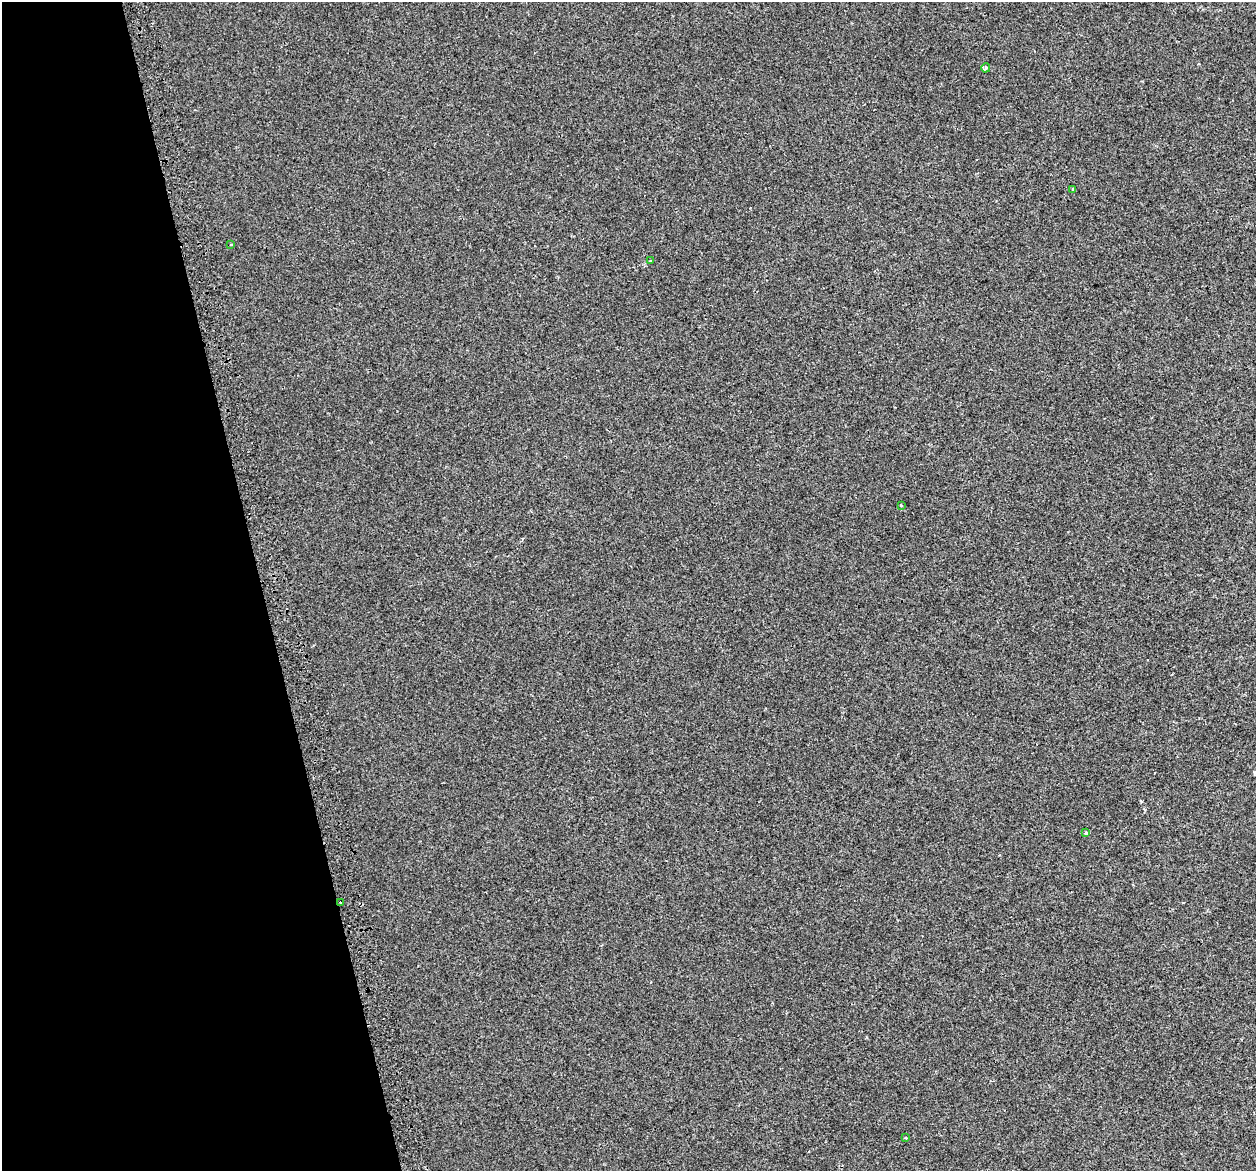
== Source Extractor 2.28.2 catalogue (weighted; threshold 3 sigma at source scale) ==
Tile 5 of 4 x 4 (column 1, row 2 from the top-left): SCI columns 42-1295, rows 2457-3625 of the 5097 x 4867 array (HDU 1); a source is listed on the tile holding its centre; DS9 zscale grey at full resolution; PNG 1258 x 1173 px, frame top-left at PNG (2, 2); each listed source drawn as its Kron ellipse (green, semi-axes under 4 px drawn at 4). Shown black and unused: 21% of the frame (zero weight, under 2 of 3 exposures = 3% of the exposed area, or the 3 px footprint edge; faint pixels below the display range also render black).
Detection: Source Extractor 2.28.2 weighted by HDU 2 'WHT'; one run over the whole footprint, this tile lists its part. Background 0.00356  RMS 0.0041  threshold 0.0185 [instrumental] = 3 sigma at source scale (4.5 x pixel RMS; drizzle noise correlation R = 1.50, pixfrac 1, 0.0396/0.0396 arcsec/px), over >= 5 px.
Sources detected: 8; all 8 listed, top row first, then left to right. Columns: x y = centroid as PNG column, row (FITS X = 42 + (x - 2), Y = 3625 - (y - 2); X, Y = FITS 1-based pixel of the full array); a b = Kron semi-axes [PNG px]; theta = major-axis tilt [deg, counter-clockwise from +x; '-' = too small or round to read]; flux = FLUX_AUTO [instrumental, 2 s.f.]
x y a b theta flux
986 68 4 4 - 0.69
1073 189 3 3 - 0.72
231 245 4 2 - 0.34
651 261 3 2 - 0.54
901 506 4 3 - 0.55
1086 833 3 3 - 0.97
340 902 3 3 - 16
906 1138 3 3 - 1
Overlapping masked pixels (flux is a lower limit): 1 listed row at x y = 340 902